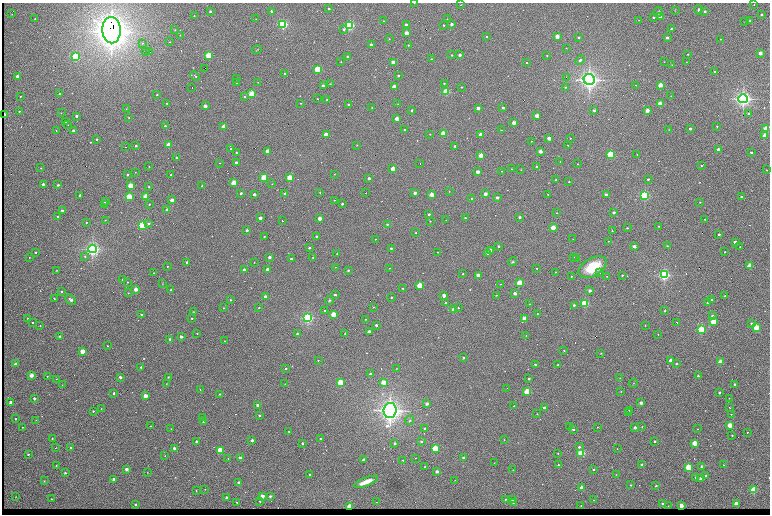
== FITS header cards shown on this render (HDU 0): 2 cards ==
NAXIS1  =                 1536 /fastest changing axis
NAXIS2  =                 1024 /next to fastest changing axis

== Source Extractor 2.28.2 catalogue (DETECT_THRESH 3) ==
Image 1536 x 1024 px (HDU 0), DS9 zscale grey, zoomed out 1/2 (1 PNG px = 2 x 2 image px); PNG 772 x 516 px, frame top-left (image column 1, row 1023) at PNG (2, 3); each listed source drawn as its Kron ellipse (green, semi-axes under 4 px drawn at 4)
Background 752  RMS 23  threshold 69.4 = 3 sigma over >= 5 px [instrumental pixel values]
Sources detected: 624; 80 cannot appear on this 1/2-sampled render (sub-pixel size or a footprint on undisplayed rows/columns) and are neither listed nor drawn; of the other 544, the 500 brightest by FLUX_AUTO listed and drawn (44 fainter detections omitted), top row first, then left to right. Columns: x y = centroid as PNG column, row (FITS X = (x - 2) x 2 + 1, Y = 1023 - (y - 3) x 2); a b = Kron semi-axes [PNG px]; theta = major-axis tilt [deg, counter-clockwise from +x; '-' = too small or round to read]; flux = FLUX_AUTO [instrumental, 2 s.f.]
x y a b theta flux
414 3 2 1 - 2.2e+03
461 5 2 2 - 1.6e+03
754 5 2 1 - 2.4e+03
329 9 2 2 - 1.1e+04
698 10 5 2 - 5.8e+03
210 11 3 2 - 4.8e+03
271 11 2 2 - 1.5e+04
675 11 2 2 - 1.7e+03
705 11 2 2 - 1.4e+04
658 12 5 2 - 5.8e+03
12 14 2 2 - 1.6e+03
761 14 2 2 - 1.1e+04
194 16 2 2 - 2.7e+03
660 16 2 2 - 4.7e+04
654 17 3 2 - 5.0e+03
35 19 2 2 - 4.9e+03
256 19 2 2 - 2.1e+03
447 19 2 1 - 2.5e+03
639 20 2 2 - 2.0e+03
383 21 2 2 - 2.5e+03
750 21 2 2 - 9.9e+03
745 22 2 1 - 2.3e+03
283 24 3 3 - 8.8e+05
452 24 2 2 - 2.1e+04
349 25 3 3 - 8.9e+05
406 25 2 2 - 2.6e+04
444 25 2 2 - 5.7e+03
344 29 3 2 - 1.1e+04
672 29 2 2 - 2.2e+04
111 30 13 9 -88 8.1e+06
175 30 3 3 - 2.6e+03
407 33 2 2 - 1.2e+05
180 35 3 2 - 2.1e+03
487 36 2 2 - 4.5e+03
557 37 2 2 - 9.9e+04
579 37 2 2 - 1.1e+04
667 38 2 2 - 2.6e+04
389 39 2 2 - 2.6e+03
721 39 2 2 - 2.7e+03
170 42 2 2 - 2.7e+03
142 43 3 3 - 6.0e+03
371 45 2 2 - 3.4e+04
408 45 2 2 - 6.2e+03
566 48 2 1 - 1.8e+03
257 50 5 2 - 2.8e+03
145 52 2 2 - 3.5e+03
150 52 3 2 - 9.3e+03
760 53 2 2 - 7.2e+04
688 54 3 2 - 2.3e+03
208 55 2 2 - 3.7e+05
452 55 2 2 - 8.8e+03
460 55 2 2 - 3.0e+04
547 55 2 2 - 4.3e+03
75 57 3 3 - 6.3e+05
348 57 2 2 - 2.6e+04
431 59 2 2 - 4.5e+03
580 60 5 3 - 8.1e+03
341 61 2 1 - 2.8e+03
393 62 2 2 - 1.4e+05
664 62 2 1 - 1.9e+03
687 62 2 2 - 2.3e+03
526 63 2 2 - 4.6e+03
672 65 2 2 - 1.9e+03
205 68 2 2 - 1.5e+04
317 69 3 2 - 4.9e+05
715 72 2 2 - 1.2e+04
284 74 2 2 - 3.1e+03
398 75 2 2 - 7.0e+03
17 76 2 2 - 2.9e+04
195 76 5 2 - 4.6e+03
566 77 2 1 - 1.7e+03
236 79 2 2 - 3.6e+03
589 80 5 5 - 2.6e+06
237 82 2 2 - 1.3e+04
258 82 2 2 - 2.2e+03
444 83 2 2 - 4.7e+03
330 84 3 2 - 2.3e+03
323 85 3 3 - 7.4e+03
636 85 2 2 - 2.4e+03
660 85 2 2 - 1.5e+05
192 87 2 1 - 5.8e+03
394 87 2 2 - 8.6e+04
462 87 2 2 - 3.9e+03
565 87 3 3 - 3.5e+03
446 92 3 2 - 4.2e+05
59 94 2 2 - 5.1e+03
252 94 2 2 - 3.6e+05
157 95 2 2 - 5.3e+03
20 96 2 2 - 2.5e+03
245 96 2 2 - 9.6e+03
671 96 2 2 - 2.7e+03
317 99 2 2 - 3.3e+03
327 99 2 2 - 7.7e+03
743 99 5 4 - 1.8e+06
167 103 2 2 - 5.8e+03
301 103 2 2 - 2.7e+03
348 104 2 2 - 1.2e+04
398 104 2 1 - 1.8e+03
660 104 2 2 - 1.6e+05
205 106 2 2 - 7.2e+04
372 107 2 2 - 2.4e+03
478 108 2 2 - 4.2e+04
503 108 2 2 - 2.0e+04
126 109 2 2 - 2.3e+03
412 110 2 2 - 1.1e+04
594 110 2 2 - 1.8e+04
647 110 2 2 - 9.8e+04
19 111 2 2 - 5.8e+03
61 113 3 2 - 1.9e+03
749 114 2 2 - 6.2e+03
4 115 2 2 - 5.8e+04
76 116 2 2 - 2.0e+04
537 116 2 2 - 1.3e+05
129 117 2 2 - 1.9e+03
397 119 2 2 - 1.0e+05
65 121 2 2 - 9.7e+03
514 123 2 2 - 8.5e+04
68 125 2 1 - 1.6e+03
165 126 2 2 - 1.0e+04
224 126 2 2 - 1.0e+05
717 126 2 2 - 4.2e+03
669 129 3 2 - 2.0e+03
690 129 2 2 - 2.6e+04
766 129 3 2 - 2.4e+05
56 130 2 2 - 2.1e+03
73 130 2 2 - 2.6e+04
404 130 2 2 - 5.8e+03
501 130 2 2 - 4.1e+03
430 134 2 2 - 2.7e+03
443 134 3 2 - 2.9e+05
481 134 2 2 - 9.9e+04
326 135 2 2 - 1.1e+05
765 135 2 2 - 1.8e+05
549 138 2 2 - 6.2e+04
570 138 2 2 - 2.4e+03
97 139 2 2 - 8.3e+03
531 141 2 1 - 2.1e+03
168 145 2 2 - 2.2e+05
357 145 2 1 - 1.9e+03
568 145 2 2 - 2.4e+03
136 146 2 2 - 1.1e+04
455 146 2 2 - 1.2e+04
126 147 2 2 - 1.4e+04
231 149 2 2 - 4.7e+03
718 149 2 2 - 2.6e+04
267 151 2 2 - 1.0e+05
540 151 2 2 - 7.5e+04
751 152 2 2 - 1.5e+04
236 153 2 2 - 3.2e+03
610 154 3 3 - 6.0e+05
481 155 2 2 - 1.4e+05
637 155 2 1 - 1.9e+03
176 157 2 2 - 6.0e+03
236 162 2 2 - 1.9e+04
560 162 2 2 - 1.7e+03
220 163 2 2 - 2.1e+03
420 164 2 1 - 2.8e+03
578 164 2 1 - 2.5e+03
149 166 2 1 - 1.8e+03
701 166 2 2 - 5.5e+03
537 167 2 2 - 1.2e+04
41 168 2 2 - 5.1e+03
393 169 2 2 - 1.1e+05
512 169 2 2 - 2.9e+03
521 170 2 2 - 1.7e+03
767 170 2 2 - 2.9e+03
502 171 2 2 - 1.9e+03
135 172 2 2 - 1.7e+03
478 172 2 2 - 5.7e+04
334 174 2 2 - 2.1e+03
127 175 2 2 - 8.3e+03
171 175 2 2 - 7.4e+03
264 178 3 2 - 3.6e+05
290 178 3 2 - 3.1e+05
369 178 2 2 - 2.4e+04
648 179 2 2 - 8.6e+03
556 180 2 2 - 5.5e+03
569 182 2 2 - 3.1e+03
234 183 2 2 - 2.3e+05
43 184 2 2 - 2.1e+04
272 184 2 2 - 2.0e+03
58 185 2 2 - 9.9e+03
130 186 2 2 - 2.4e+05
202 186 2 2 - 3.8e+03
149 187 2 2 - 7.0e+03
449 191 2 2 - 1.8e+03
241 193 2 2 - 1.3e+04
320 193 3 2 - 2.0e+03
365 193 2 1 - 3.8e+03
415 193 2 2 - 4.1e+04
254 194 2 2 - 3.5e+04
285 194 2 2 - 2.3e+04
485 194 2 2 - 5.1e+04
548 194 2 2 - 3.9e+03
80 195 2 2 - 1.2e+04
432 195 2 2 - 1.2e+05
606 195 2 2 - 2.4e+04
146 196 2 2 - 1.6e+05
645 196 3 3 - 8.9e+05
129 197 2 2 - 3.7e+05
741 197 2 2 - 8.4e+03
497 198 2 2 - 3.1e+04
472 199 2 2 - 1.4e+04
172 200 2 2 - 6.7e+04
334 200 2 2 - 2.4e+03
105 202 2 2 - 1.4e+04
700 202 3 2 - 2.4e+03
104 204 2 1 - 2.0e+03
149 204 2 2 - 5.2e+03
342 204 2 2 - 1.0e+04
167 210 2 2 - 4.7e+04
62 211 2 2 - 3.5e+04
614 212 2 2 - 2.5e+04
556 213 2 2 - 4.6e+03
429 214 2 2 - 1.0e+04
58 216 2 2 - 1.4e+04
519 217 2 2 - 1.3e+04
260 218 2 2 - 3.4e+04
465 218 2 2 - 6.2e+03
320 219 2 2 - 7.6e+04
704 219 2 2 - 2.6e+03
105 220 3 2 - 2.0e+03
446 220 2 2 - 2.3e+03
282 221 2 1 - 4.9e+03
430 221 2 2 - 3.1e+03
86 222 2 2 - 3.0e+03
149 223 3 2 - 1.1e+04
387 224 2 2 - 7.4e+03
142 225 3 3 - 7.7e+05
658 226 3 2 - 2.5e+03
553 228 2 2 - 1.6e+05
627 228 2 2 - 5.1e+03
247 230 2 2 - 1.6e+04
612 231 2 2 - 3.6e+03
416 233 2 2 - 2.8e+03
719 234 2 2 - 1.5e+04
264 236 2 2 - 2.7e+03
317 236 2 2 - 1.4e+04
375 239 2 1 - 2.0e+03
573 239 2 1 - 2.1e+03
608 241 2 2 - 2.7e+03
735 242 2 2 - 5.0e+04
499 246 2 2 - 9.1e+03
634 246 2 2 - 4.3e+04
667 246 2 2 - 5.1e+03
740 247 2 1 - 2.0e+03
309 248 2 2 - 9.0e+03
391 248 2 2 - 9.3e+03
92 249 4 4 - 1.6e+06
490 251 2 2 - 6.3e+04
35 252 2 2 - 9.0e+03
437 252 2 1 - 2.3e+03
725 252 2 2 - 4.7e+03
488 253 2 2 - 1.7e+04
337 254 2 2 - 3.1e+03
85 256 3 3 - 5.8e+03
29 257 2 2 - 2.1e+03
269 257 2 2 - 3.5e+04
313 257 3 2 - 3.1e+03
574 257 2 2 - 2.2e+03
577 258 2 2 - 5.2e+03
291 259 2 2 - 9.7e+03
187 262 2 2 - 9.5e+03
254 262 2 1 - 1.6e+03
513 262 4 3 - 5.6e+03
750 265 2 2 - 2.6e+05
167 266 2 2 - 3.0e+03
335 267 2 2 - 2.3e+03
593 267 15 9 29 1.5e+05
389 268 2 2 - 2.4e+03
536 268 2 1 - 2.5e+03
267 269 2 2 - 3.4e+04
56 270 2 1 - 2.0e+03
244 270 2 2 - 4.5e+04
348 270 2 2 - 6.4e+03
556 272 2 2 - 2.4e+03
153 273 2 2 - 3.1e+03
599 273 2 2 - 9.3e+03
463 274 2 2 - 3.8e+03
478 275 2 2 - 7.1e+04
622 275 2 2 - 4.6e+03
664 275 3 3 - 1.1e+06
571 276 2 2 - 2.5e+03
607 276 2 1 - 1.7e+03
123 280 2 2 - 1.9e+04
127 282 2 2 - 2.3e+03
520 283 3 2 - 3.8e+05
162 284 3 2 - 2.3e+03
500 284 2 2 - 1.6e+03
420 286 3 2 - 2.6e+05
403 288 2 2 - 3.9e+03
136 289 2 2 - 8.4e+04
170 290 3 2 - 3.6e+03
61 291 2 2 - 9.5e+03
590 291 2 2 - 4.0e+04
128 293 3 2 - 2.3e+03
515 293 2 2 - 3.9e+04
335 295 2 2 - 1.3e+04
496 295 2 2 - 3.7e+03
444 296 2 2 - 5.5e+04
725 296 2 2 - 5.3e+03
265 297 2 2 - 3.4e+04
391 297 2 2 - 5.3e+03
54 298 3 2 - 3.5e+03
71 300 6 4 -42 1.2e+04
230 300 2 2 - 5.3e+03
329 300 4 3 - 5.6e+03
711 300 2 2 - 3.1e+03
446 302 2 2 - 8.5e+03
585 303 3 3 - 5.9e+05
707 303 2 2 - 7.1e+03
530 304 2 2 - 1.8e+03
574 305 2 2 - 1.2e+04
259 307 2 2 - 4.2e+03
373 307 2 2 - 3.2e+03
223 308 3 2 - 2.3e+03
458 308 2 2 - 3.3e+03
454 309 2 2 - 1.1e+05
325 311 3 3 - 4.4e+03
665 311 2 2 - 4.2e+03
193 312 3 3 - 2.5e+03
333 314 2 2 - 1.6e+05
537 314 3 2 - 2.9e+03
141 315 2 2 - 7.5e+03
712 316 2 2 - 2.5e+04
28 318 2 2 - 5.2e+03
192 318 2 2 - 5.2e+03
307 318 3 3 - 1.1e+06
524 318 2 2 - 1.4e+05
366 319 2 2 - 2.7e+03
713 321 2 2 - 3.6e+05
33 322 2 2 - 7.0e+03
676 322 2 1 - 6.6e+03
751 323 4 4 - 4.9e+03
40 325 2 2 - 3.4e+03
376 325 2 2 - 1.1e+04
645 325 2 2 - 2.8e+03
756 327 2 2 - 3.7e+05
701 330 3 3 - 6.4e+05
369 331 2 2 - 2.5e+04
197 333 2 2 - 3.9e+03
297 333 2 2 - 5.9e+03
345 333 2 2 - 3.6e+03
658 334 2 1 - 1.7e+03
526 335 2 2 - 2.3e+03
60 336 3 3 - 7.0e+03
181 337 2 2 - 2.8e+04
170 339 2 2 - 1.2e+04
224 341 2 2 - 2.5e+03
107 346 2 2 - 3.6e+03
564 350 2 2 - 4.1e+03
82 351 2 2 - 1.6e+05
601 353 2 2 - 3.6e+03
463 358 2 2 - 1.0e+04
318 360 2 2 - 3.3e+03
670 360 2 2 - 4.6e+04
720 362 2 2 - 1.6e+05
15 364 2 2 - 2.0e+04
676 364 2 2 - 6.3e+03
535 365 2 2 - 6.7e+03
558 365 2 2 - 8.7e+03
141 367 2 2 - 8.5e+03
286 368 2 2 - 5.7e+03
396 368 2 2 - 1.8e+03
370 374 2 2 - 8.8e+03
31 375 2 2 - 8.7e+04
47 376 2 1 - 2.5e+03
698 376 2 2 - 1.1e+04
120 377 2 2 - 2.5e+04
168 377 2 2 - 5.2e+03
620 378 2 2 - 2.3e+03
56 379 2 1 - 1.7e+03
529 379 2 2 - 1.3e+04
340 382 3 2 - 3.7e+05
384 382 3 2 - 1.5e+05
633 383 4 2 - 2.6e+03
166 384 2 2 - 1.6e+03
285 384 2 2 - 2.0e+03
735 384 2 2 - 1.3e+04
62 385 2 2 - 2.1e+03
507 388 2 1 - 2.0e+03
200 389 2 2 - 1.9e+03
621 391 2 2 - 2.1e+03
527 392 3 2 - 4.0e+05
719 392 2 2 - 1.8e+04
114 393 2 2 - 1.1e+04
219 394 2 2 - 4.4e+03
145 396 2 2 - 9.7e+04
34 398 2 2 - 2.7e+04
729 398 2 2 - 2.6e+03
11 402 2 2 - 4.4e+04
641 403 2 2 - 3.9e+04
427 404 2 2 - 3.9e+04
258 405 2 2 - 6.5e+04
514 406 2 2 - 2.1e+03
544 408 2 2 - 2.7e+04
730 408 2 1 - 2.0e+03
101 409 2 2 - 2.1e+03
390 410 7 6 - 3.4e+06
629 410 3 2 - 2.0e+03
93 411 2 2 - 7.0e+03
628 413 2 2 - 1.8e+04
537 414 2 2 - 2.1e+03
731 414 2 2 - 4.6e+03
259 415 2 2 - 9.1e+03
202 417 2 2 - 4.6e+03
16 419 2 2 - 8.0e+03
36 420 2 2 - 2.1e+03
410 420 5 3 - 5.9e+03
203 422 2 2 - 5.2e+03
730 425 2 2 - 1.9e+05
151 426 2 2 - 3.0e+03
22 427 2 1 - 2.4e+03
570 427 2 2 - 1.5e+04
597 427 2 2 - 2.2e+03
635 427 2 2 - 3.6e+04
642 427 2 2 - 2.2e+03
171 429 2 2 - 3.1e+03
425 429 2 2 - 1.8e+04
573 429 2 2 - 7.7e+03
698 429 2 2 - 2.7e+03
289 431 2 2 - 4.0e+03
747 432 2 2 - 2.8e+03
732 435 2 2 - 3.1e+03
52 439 2 2 - 4.0e+03
321 439 2 2 - 8.8e+03
252 440 3 2 - 7.9e+03
504 440 2 2 - 1.8e+03
421 441 3 2 - 8.8e+03
655 441 2 2 - 1.1e+04
197 442 2 2 - 4.8e+04
302 443 3 3 - 7.6e+03
395 443 2 2 - 1.5e+04
695 443 2 2 - 1.9e+05
70 447 2 2 - 1.5e+04
579 447 2 2 - 1.3e+04
55 448 2 1 - 3.1e+03
174 448 2 2 - 3.5e+04
435 448 3 2 - 4.0e+05
617 449 2 2 - 1.6e+03
220 450 2 2 - 3.1e+05
558 453 2 2 - 1.9e+03
581 453 3 3 - 5.2e+05
28 454 2 2 - 8.9e+03
165 456 2 2 - 1.8e+03
228 458 2 2 - 3.1e+03
240 458 2 2 - 3.2e+04
415 458 2 1 - 1.8e+03
463 458 2 2 - 2.3e+04
363 459 3 2 - 7.6e+03
402 460 2 2 - 2.3e+03
494 463 2 2 - 1.7e+03
56 465 2 2 - 2.9e+03
558 465 2 2 - 6.4e+03
642 465 2 2 - 5.3e+04
723 465 2 2 - 3.9e+03
702 466 2 2 - 2.1e+04
425 467 2 2 - 1.5e+04
689 467 3 2 - 4.7e+05
126 469 2 2 - 5.3e+04
593 469 2 2 - 7.2e+03
513 470 2 1 - 1.9e+03
437 471 2 2 - 3.9e+04
147 472 2 2 - 1.7e+03
65 473 2 2 - 8.1e+03
310 474 2 2 - 8.7e+03
616 474 2 2 - 1.7e+03
706 476 2 2 - 1.4e+04
696 477 3 2 - 9.8e+03
700 478 2 2 - 1.9e+04
114 479 2 2 - 5.4e+04
455 480 2 2 - 1.6e+03
44 481 2 2 - 5.0e+03
366 482 13 4 21 5.2e+04
239 483 2 2 - 3.7e+04
631 485 2 2 - 3.1e+03
656 486 2 2 - 7.1e+03
582 488 3 3 - 2.3e+04
205 489 2 2 - 3.0e+03
196 490 3 2 - 2.7e+03
754 490 3 2 - 4.5e+05
262 496 2 2 - 8.3e+04
270 496 2 2 - 1.5e+04
16 497 3 2 - 2.8e+03
227 498 2 2 - 3.0e+04
51 499 2 1 - 2.2e+03
505 499 2 2 - 5.8e+03
513 500 2 2 - 1.3e+04
594 500 2 2 - 2.4e+03
260 501 3 2 - 5.6e+03
237 502 2 2 - 6.2e+03
377 502 2 1 - 4.5e+03
513 503 3 2 - 5.6e+03
736 503 2 2 - 7.8e+04
663 504 2 2 - 1.5e+04
135 505 2 2 - 1.4e+04
581 506 2 2 - 3.2e+03
668 506 2 2 - 1.7e+03
681 506 2 2 - 1.0e+05
349 507 2 2 - 2.6e+05
At the frame edge (FLAGS 8, measured only in part): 1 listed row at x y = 414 3
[44 fainter detections neither listed nor drawn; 80 sub-pixel or undisplayed-footprint detections neither listed nor drawn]